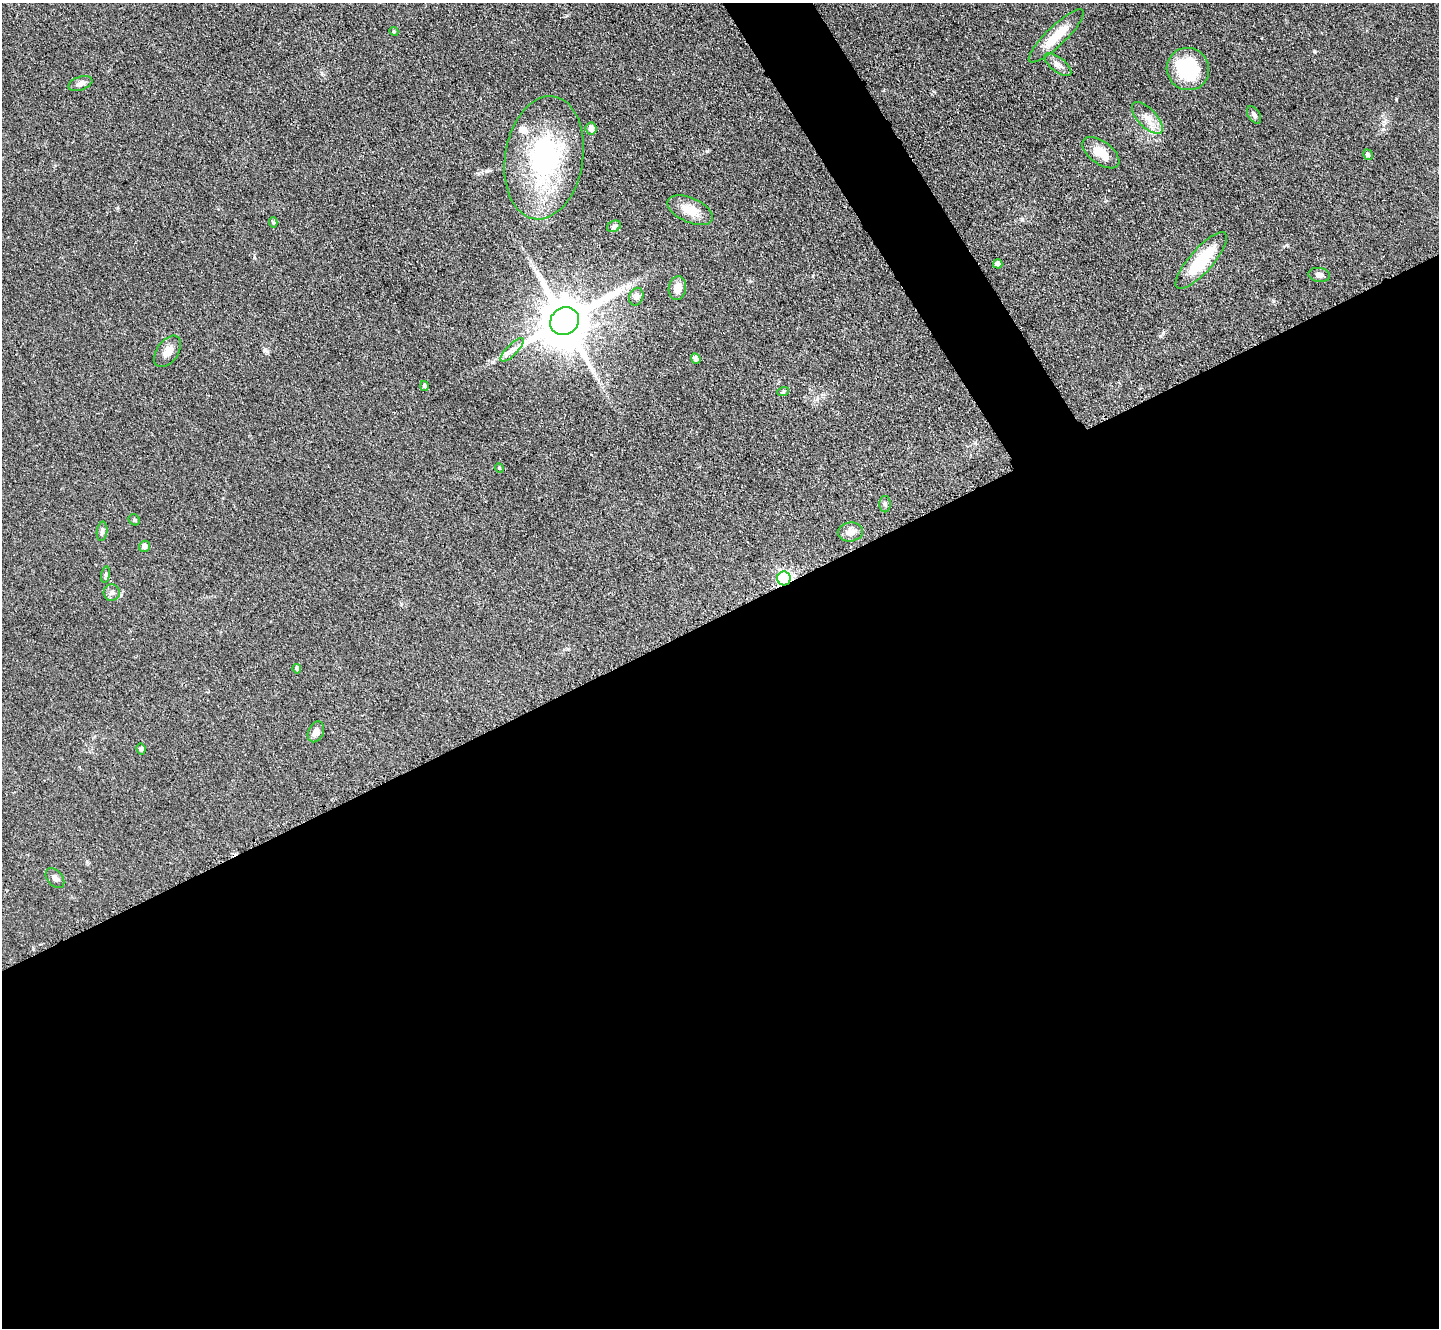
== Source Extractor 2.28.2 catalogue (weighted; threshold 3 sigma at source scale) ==
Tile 15 of 4 x 4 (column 3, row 4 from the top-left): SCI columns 2905-4341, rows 465-1790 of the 5954 x 5981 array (HDU 1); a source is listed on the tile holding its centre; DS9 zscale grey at full resolution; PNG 1441 x 1330 px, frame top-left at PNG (2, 3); each listed source drawn as its Kron ellipse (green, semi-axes under 4 px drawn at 4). Shown black and unused: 56% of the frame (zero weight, under 3 of 4 exposures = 3% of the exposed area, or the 3 px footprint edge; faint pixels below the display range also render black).
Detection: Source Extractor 2.28.2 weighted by HDU 2 'WHT'; one run over the whole footprint, this tile lists its part. Background 0.0721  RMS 0.0063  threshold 0.0282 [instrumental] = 3 sigma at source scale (4.5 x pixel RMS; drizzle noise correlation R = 1.50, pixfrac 1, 0.05/0.05 arcsec/px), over >= 5 px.
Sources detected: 39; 1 inside a brighter listed object's ellipse — not listed separately; the other 38 listed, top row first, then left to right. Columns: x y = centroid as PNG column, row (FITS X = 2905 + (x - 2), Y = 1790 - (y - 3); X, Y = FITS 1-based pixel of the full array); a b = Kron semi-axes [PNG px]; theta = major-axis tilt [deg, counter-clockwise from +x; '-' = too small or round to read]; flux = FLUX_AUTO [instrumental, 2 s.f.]
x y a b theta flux
394 31 4 4 - 0.74
1056 36 37 9 44 18
1058 65 16 7 -39 4
1188 69 21 21 - 39
80 83 12 6 19 3.2
1254 115 9 6 -58 2.1
1147 118 20 9 -46 7.1
591 128 6 5 - 4.8
1101 153 21 11 -36 10
1368 155 5 4 - 2.1
544 158 62 39 81 100
690 210 24 12 -24 12
273 222 5 4 - 1
614 226 7 5 26 1.3
1201 261 36 11 49 31
998 264 4 4 - 2.7
1319 275 11 7 -9 2.7
677 288 12 8 81 6.6
636 297 9 7 68 2.5
565 321 15 13 38 4000
512 350 15 5 46 3.8
168 351 18 10 55 5.6
696 359 5 4 - 2.5
425 386 5 4 - 1.3
783 392 6 4 19 0.83
499 468 5 4 - 0.85
885 504 8 5 -90 1.4
134 520 6 5 - 0.97
102 531 10 5 82 1.7
850 532 13 9 8 4.4
145 546 6 5 - 2.6
106 575 8 4 82 1.2
784 578 7 6 - 130
112 593 8 8 - 2.2
297 669 5 4 - 1.5
316 732 11 7 65 4.1
141 749 5 4 - 1.2
55 878 11 7 -49 2.7
Overlapping masked pixels (flux is a lower limit): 1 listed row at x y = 784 578
Unlisted compact peaks at least as high as the median listed source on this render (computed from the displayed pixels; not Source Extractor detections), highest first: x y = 707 151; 1314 51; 1273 301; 1160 336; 254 257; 1287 245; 1022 219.